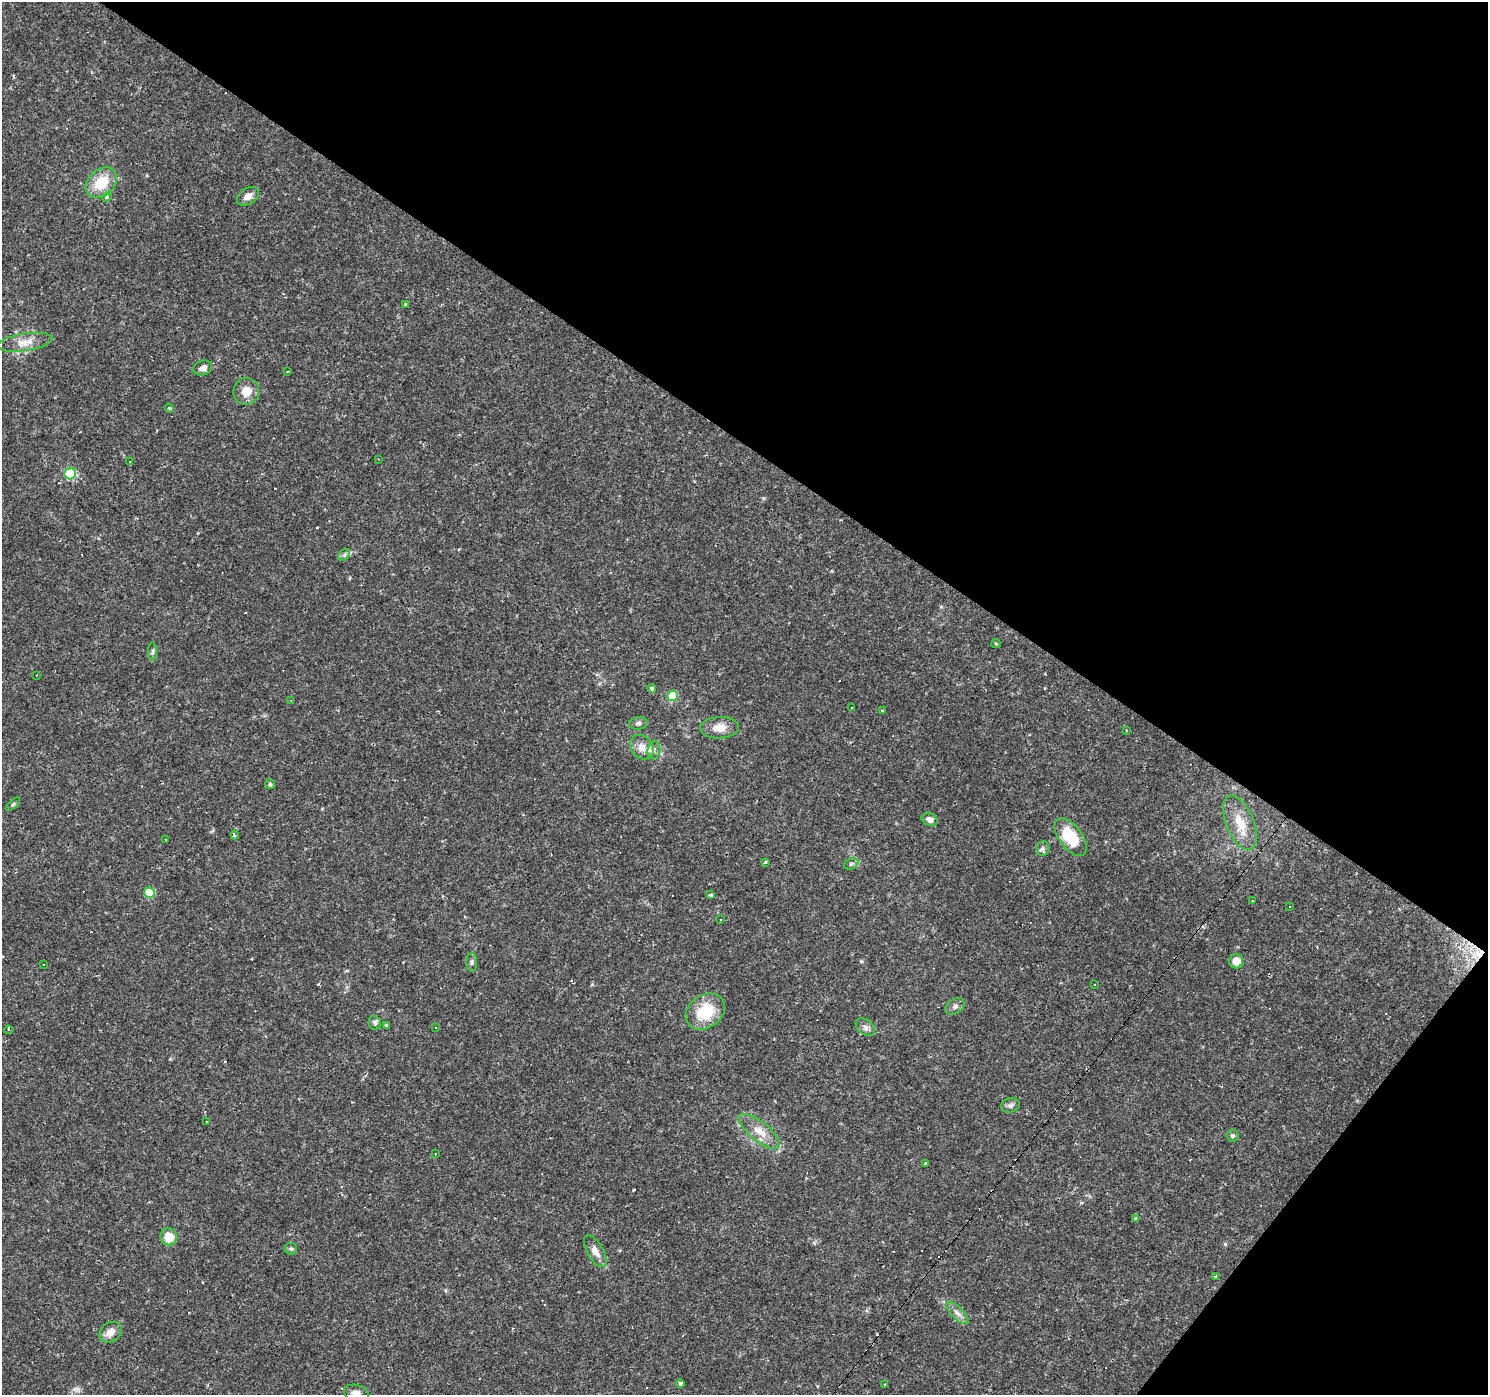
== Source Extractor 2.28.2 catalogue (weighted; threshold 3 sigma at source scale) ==
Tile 8 of 4 x 4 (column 4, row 2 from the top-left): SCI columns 4460-5945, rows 3031-4423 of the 5945 x 5993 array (HDU 1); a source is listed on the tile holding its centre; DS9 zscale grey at full resolution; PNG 1490 x 1397 px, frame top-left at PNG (2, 2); each listed source drawn as its Kron ellipse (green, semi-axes under 4 px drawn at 4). Shown black and unused: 36% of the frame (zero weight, under 2 of 3 exposures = <1% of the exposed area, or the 3 px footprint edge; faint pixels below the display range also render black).
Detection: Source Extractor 2.28.2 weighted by HDU 2 'WHT'; one run over the whole footprint, this tile lists its part. Background 0.0655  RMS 0.0042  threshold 0.0191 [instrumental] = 3 sigma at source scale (4.5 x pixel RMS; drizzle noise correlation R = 1.50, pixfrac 1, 0.0396/0.0396 arcsec/px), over >= 5 px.
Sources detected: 102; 33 cosmic-ray / hot-pixel residue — neither listed nor drawn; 1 inside a brighter listed object's ellipse — not listed separately; the other 68 listed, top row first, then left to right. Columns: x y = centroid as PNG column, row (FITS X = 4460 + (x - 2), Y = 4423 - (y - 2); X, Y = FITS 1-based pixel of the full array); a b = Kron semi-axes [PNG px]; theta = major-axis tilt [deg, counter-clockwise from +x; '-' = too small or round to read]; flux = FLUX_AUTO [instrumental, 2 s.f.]
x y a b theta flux
101 183 17 13 42 11
248 196 12 8 33 2.9
107 197 5 4 - 0.63
405 305 4 3 - 0.64
25 342 28 8 9 5.1
203 368 9 7 20 2
288 371 4 3 - 0.39
246 391 13 13 - 5.2
169 408 4 3 - 0.38
378 459 3 2 - 0.26
130 462 3 2 - 0.29
70 474 6 5 - 29
344 555 6 5 - 0.96
996 644 5 3 - 0.46
153 652 9 4 89 0.8
37 675 3 2 - 0.28
652 688 4 4 - 0.87
673 696 5 5 - 19
291 701 4 3 - 0.35
852 708 3 2 - 0.38
882 711 3 3 - 0.66
638 723 9 6 10 1.1
719 728 19 11 3 5.3
1126 730 4 2 - 0.3
642 747 13 10 -51 3.8
654 750 9 6 81 1.8
270 784 5 5 - 1
13 804 8 3 45 0.6
930 820 8 6 -24 2.5
1240 823 29 13 -68 9.2
234 835 4 3 - 1.9
1071 837 22 11 -53 16
166 839 2 2 - 0.28
1043 849 7 6 - 1.2
765 862 4 3 - 0.52
851 864 8 5 28 1
149 893 5 5 - 14
711 895 3 3 - 0.83
1253 901 3 3 - 1.4
1290 907 3 2 - 0.73
720 920 3 2 - 0.32
1236 961 7 7 - 4.4
472 962 9 5 88 1.1
43 965 3 2 - 0.41
1094 984 2 2 - 0.35
955 1006 10 7 34 1.5
705 1012 21 16 36 16
375 1023 7 6 - 1.1
387 1025 4 4 - 0.6
436 1027 3 2 - 0.54
865 1027 11 7 -38 1.8
9 1030 4 3 - 0.46
1010 1105 9 7 12 1.3
206 1121 2 2 - 0.34
760 1131 25 9 -39 6.2
1232 1136 6 6 - 1
435 1154 3 2 - 0.5
925 1163 4 3 - 0.36
1136 1218 3 3 - 2.3
169 1237 8 8 - 7.5
291 1249 6 6 - 0.75
595 1251 18 8 -60 3.3
1216 1276 4 4 - 0.5
957 1313 14 6 -45 2.3
111 1332 12 9 35 3.8
680 1383 4 4 - 0.8
884 1385 3 3 - 0.7
356 1393 12 8 -16 3.1
Isophote crosses this tile's border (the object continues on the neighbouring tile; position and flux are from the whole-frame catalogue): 1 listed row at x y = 356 1393
Unlisted compact peaks at least as high as the median listed source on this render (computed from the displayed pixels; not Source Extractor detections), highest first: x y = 1225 1244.